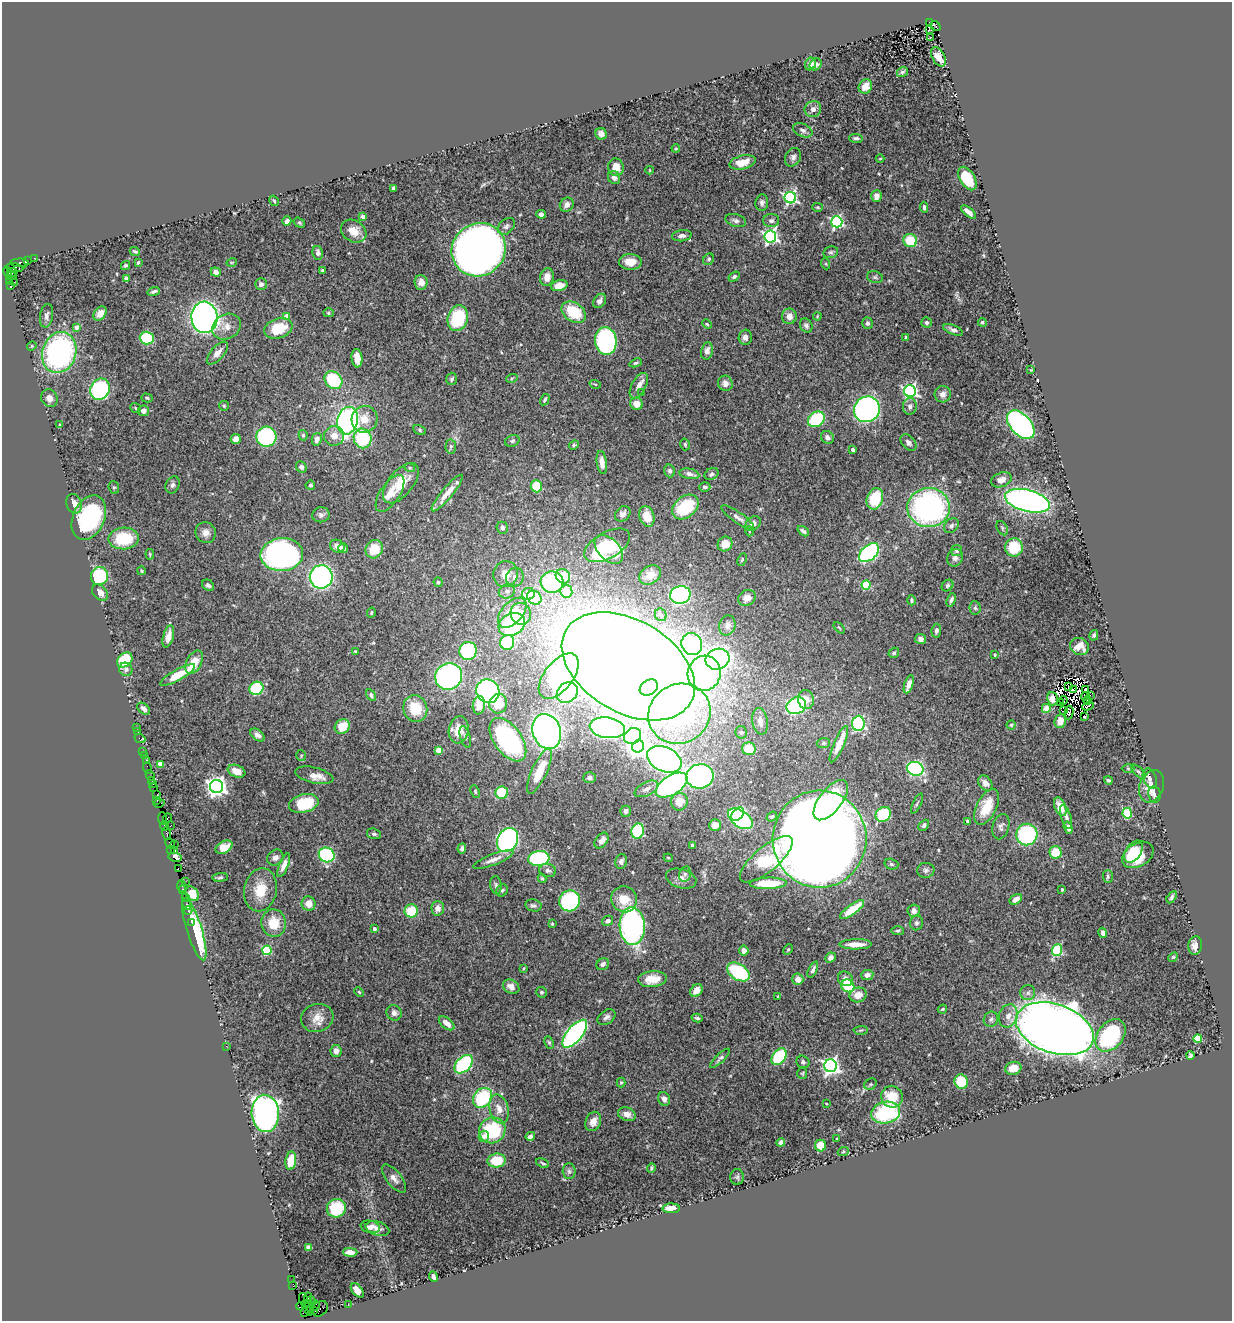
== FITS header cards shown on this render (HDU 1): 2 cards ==
NAXIS1  =                 1230
NAXIS2  =                 1319

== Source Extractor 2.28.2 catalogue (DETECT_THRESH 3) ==
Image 1230 x 1319 px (HDU 1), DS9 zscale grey, 1 PNG px = 1 image px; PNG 1234 x 1323 px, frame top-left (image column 1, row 1319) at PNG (2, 2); each listed source drawn as its Kron ellipse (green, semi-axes under 4 px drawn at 4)
Background 0.488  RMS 0.02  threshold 0.0595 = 3 sigma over >= 5 px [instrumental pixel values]
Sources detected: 528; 7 with non-positive FLUX_AUTO (blend fragments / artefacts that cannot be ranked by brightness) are neither listed nor drawn; of the other 521, the 500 brightest by FLUX_AUTO listed and drawn (21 fainter detections omitted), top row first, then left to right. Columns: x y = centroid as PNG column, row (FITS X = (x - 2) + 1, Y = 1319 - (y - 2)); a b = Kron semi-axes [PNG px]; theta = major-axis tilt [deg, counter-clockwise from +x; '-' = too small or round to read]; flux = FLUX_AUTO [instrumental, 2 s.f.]
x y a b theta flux
929 22 2 2 - 31
935 26 5 3 - 52
929 29 3 2 - 6.2
930 37 3 2 - 1.5
938 57 10 6 -63 11
810 64 6 5 - 6.8
816 64 6 5 - 5.4
902 72 6 4 34 2.4
865 86 7 6 - 12
813 109 8 8 - 5.5
803 130 10 6 -23 4.3
601 134 6 5 - 8
856 138 7 4 -2 3.4
676 148 4 4 - 1.3
793 157 10 7 63 5.2
880 159 4 3 - 1.2
743 162 13 7 13 20
616 167 9 8 - 14
650 170 4 3 - 1.2
614 178 7 6 - 5.4
967 179 13 7 -59 50
393 188 4 3 - 3.7
876 196 6 5 - 9.4
790 198 6 5 - 280
274 201 5 3 - 1.6
762 202 8 6 83 4.5
567 205 7 6 - 6.8
818 207 5 4 - 1.5
924 207 5 3 - 3.1
968 212 9 4 -40 7
541 214 5 4 - 5
363 217 4 3 - 9.2
736 220 11 6 -18 4.5
287 221 5 3 - 4.8
771 221 8 6 1 4
837 222 5 5 - 220
299 223 6 4 -34 1.9
506 226 10 7 44 4.4
354 231 13 10 -32 16
682 236 10 5 7 5.8
770 236 6 6 - 320
910 240 7 6 - 37
479 250 27 26 - 940
135 251 5 3 - 1.9
831 252 8 5 13 3.4
318 253 7 5 -79 4.3
34 258 3 2 - 6.1
709 259 6 5 - 2.2
27 260 3 2 - 16
138 262 4 2 - 1.6
232 262 5 3 - 1.2
630 262 11 8 0 16
20 263 9 4 -1 75
826 264 5 3 - 1.2
126 265 5 4 - 2.2
14 268 9 4 -7 150
322 270 3 3 - 2
7 272 5 3 - 39
12 272 5 3 - 120
216 272 5 4 - 5.4
11 276 5 3 - 97
547 277 9 7 81 10
734 277 6 4 33 2.9
875 277 8 5 -15 2.8
126 278 4 4 - 4.4
9 282 3 3 - 11
14 282 3 2 - 2.3
421 282 7 6 - 8.7
261 284 6 5 - 5.6
559 285 8 5 14 12
11 286 4 3 - 27
154 291 6 3 17 3.6
600 301 8 5 53 5.6
574 312 13 9 -35 48
328 313 5 4 - 2
100 314 8 5 53 7.8
47 316 12 6 80 5.2
789 316 8 7 - 8.2
817 316 4 3 - 1.2
204 317 16 13 -85 770
286 317 4 4 - 26
458 318 13 10 74 75
926 322 5 5 - 3.4
982 322 4 4 - 2.5
867 323 6 5 - 2.6
707 324 5 4 - 1.7
806 325 7 6 - 3.4
77 327 4 4 - 8.3
226 327 15 12 29 14
278 328 14 9 19 42
953 330 10 5 -22 4.7
745 337 7 6 - 7.7
906 337 4 3 - 1.3
147 338 7 6 - 73
606 341 14 10 -83 240
32 346 5 4 - 1.7
707 351 8 6 79 7.1
59 352 21 17 72 270
217 353 14 6 48 10
357 358 9 5 -84 14
636 363 6 4 24 2.5
1031 370 4 3 - 1.3
512 378 6 3 19 1.8
452 379 6 5 - 2.8
333 380 10 8 -45 77
725 383 8 7 - 6.7
595 384 6 3 -17 1.5
639 386 14 7 61 10
100 389 11 9 58 160
910 391 6 6 - 320
642 393 3 3 - 1.4
943 394 8 8 - 7.1
49 398 9 8 - 7.6
147 398 6 3 -17 1.9
545 400 6 3 60 2.4
636 404 6 6 - 14
224 406 5 4 - 1.5
910 406 8 7 - 5.1
135 408 6 4 -40 1.7
867 409 13 12 - 450
143 411 5 5 - 5.1
364 419 13 13 - 20
816 419 9 7 35 92
347 421 14 10 77 310
60 425 4 4 - 1.7
1021 425 17 10 -47 370
420 430 6 4 -29 2.2
303 435 5 4 - 2.6
334 436 10 10 - 12
266 437 10 10 - 160
827 437 7 6 - 5.2
363 438 10 9 - 76
236 439 5 5 - 8
317 439 6 5 - 7.2
512 441 7 5 21 2.7
908 442 9 6 -46 5
685 444 6 4 -74 2
574 445 5 4 - 1.7
451 446 7 5 88 2.6
853 450 4 3 - 2.7
602 462 12 5 -83 12
301 467 6 5 - 3.9
410 468 5 3 - 1.4
670 471 6 5 - 3.9
689 474 10 5 -12 6.6
712 474 7 5 30 4.6
1001 480 10 7 19 8.8
401 483 24 12 51 29
173 485 9 6 66 4.4
310 485 5 4 - 2.4
536 486 6 5 - 30
114 487 6 5 - 2.2
705 487 5 4 - 3.9
390 493 21 10 57 17
447 493 23 5 50 19
875 499 11 8 70 50
1027 501 23 11 -15 550
74 504 10 7 -68 11
685 507 15 10 39 62
929 508 21 19 -4 340
623 514 8 6 44 5.7
321 515 8 7 - 4.2
647 516 10 7 -70 20
738 517 19 5 -35 7.5
89 518 23 16 65 140
753 524 8 6 41 7.2
951 526 8 6 47 4.5
502 528 6 5 - 4.3
1002 528 8 5 -61 2.3
749 531 5 3 - 1.7
803 531 6 3 -37 3.5
206 533 10 10 - 9
124 538 15 11 3 58
725 544 7 7 - 17
607 545 25 13 29 85
337 546 7 6 - 10
1014 547 9 8 - 43
343 548 5 4 - 3.9
374 549 9 8 - 34
609 549 17 10 -46 25
957 550 5 5 - 3
869 553 12 7 40 200
150 554 5 3 - 1.5
282 555 21 16 4 480
955 558 9 7 68 5.8
742 559 6 4 64 1.8
141 571 4 3 - 1.6
506 574 13 12 - 15
650 575 11 8 33 11
99 576 9 8 - 81
563 576 7 7 - 34
321 577 11 11 - 300
515 577 9 8 - 6.4
438 582 5 4 - 2.2
552 582 11 10 - 140
208 585 6 5 - 3.2
866 585 4 4 - 68
947 586 6 5 - 2.5
507 591 8 7 - 4.7
566 591 6 6 - 31
100 593 9 6 -48 9.6
528 594 6 6 - 16
680 595 10 9 - 330
534 598 8 6 -37 70
747 598 9 7 28 9.8
911 600 5 4 - 2.3
951 600 7 4 72 4
975 608 7 5 -86 2.8
371 613 5 3 - 1.5
512 613 18 10 48 36
521 614 11 10 - 15
661 615 6 5 - 4.6
512 624 14 11 28 120
727 625 10 8 76 6.1
839 628 7 2 -45 1.2
936 631 7 5 83 3.7
1094 635 5 3 - 2.7
168 636 11 5 75 10
921 639 5 5 - 5
507 642 7 7 - 74
692 644 11 10 - 340
1079 647 10 8 -18 15
468 651 9 8 - 120
355 652 4 3 - 1.5
894 653 5 4 - 2.5
995 655 3 3 - 2.2
718 659 12 10 19 610
125 660 9 6 42 58
194 662 12 7 63 23
628 666 72 46 -31 5400
126 669 7 6 - 4.6
704 673 18 16 73 360
178 675 20 5 29 34
449 676 14 13 - 280
559 676 26 14 52 270
909 684 9 4 71 11
1069 686 3 2 - 1.1
649 687 10 7 31 220
256 688 7 6 - 68
1073 690 3 2 - 2
1085 690 3 2 - 1.3
488 691 12 11 - 280
567 692 11 9 47 100
371 695 6 4 -59 3.1
1085 696 4 4 - 2
1090 696 3 2 - 2.3
806 699 9 8 - 13
1052 699 7 5 -75 8.6
1063 700 4 2 - 2.8
1087 700 4 2 - 1.8
1060 703 4 2 - 1.6
498 704 10 9 - 35
479 705 9 6 84 21
796 706 10 8 23 140
1088 706 6 2 26 3.3
415 708 13 12 - 35
1046 708 4 4 - 25
144 709 7 4 -37 5.6
1064 711 3 2 - 1.3
1069 713 7 3 83 2.8
679 714 32 29 32 310
1084 717 3 2 - 1.2
760 721 13 7 -80 8.2
1060 721 7 5 81 12
858 723 8 6 85 200
1011 725 4 4 - 1.8
342 726 8 7 - 25
136 727 2 2 - 6.4
607 728 18 10 -9 280
459 730 14 10 82 23
137 731 3 2 - 2.3
547 731 18 14 -70 770
741 732 6 5 - 2.7
257 735 8 5 -38 5.3
633 736 9 7 37 140
465 737 11 5 -73 3.1
140 739 5 3 - 5.2
508 740 25 14 -54 240
823 743 6 5 - 2.6
839 744 20 5 67 24
638 746 6 6 - 880
749 749 7 6 - 26
439 750 4 4 - 27
143 752 3 2 - 9.6
145 756 2 2 - 3
301 756 5 5 - 1.8
664 759 18 12 -25 630
146 761 3 3 - 31
160 764 4 4 - 22
148 768 6 2 -72 6.9
1128 768 6 4 -1 1.8
915 769 8 7 - 210
236 771 9 6 -21 10
539 771 24 7 65 30
1138 772 9 3 -44 2.1
150 775 5 3 - 34
314 775 19 8 -13 12
700 776 14 12 9 290
589 778 6 5 - 4.4
1150 778 10 6 -69 6.7
151 780 3 3 - 24
1108 780 4 4 - 2
985 783 8 6 -52 7.2
153 784 3 3 - 20
672 785 18 9 33 310
1151 786 16 11 70 16
153 787 2 2 - 24
216 787 6 6 - 790
646 789 12 6 27 6.8
475 791 6 3 -64 1.6
502 793 6 6 - 58
1154 794 8 6 -81 3.5
156 795 3 2 - 20
157 800 4 2 - 18
831 800 24 11 52 95
679 802 9 8 - 15
159 803 5 2 - 37
304 803 15 9 13 54
917 803 11 3 64 1.9
987 807 19 10 64 33
1060 807 10 5 -68 14
626 811 5 5 - 4.6
1127 813 5 4 - 47
738 814 7 5 48 81
883 814 8 7 - 78
772 816 6 4 37 2.2
1066 817 12 5 -72 5.8
162 818 6 3 -86 30
167 818 4 3 - 21
740 819 14 8 -35 220
968 821 3 3 - 3.8
715 825 6 5 - 10
924 825 6 4 46 3.2
164 826 4 2 - 9.4
170 826 3 2 - 5.7
1001 827 13 8 75 5.2
1068 828 6 4 -72 5.1
638 831 7 6 - 110
167 834 6 3 -75 70
374 834 7 5 -16 2.8
1027 834 11 10 - 130
819 839 48 47 - 3200
507 840 12 10 57 270
602 841 9 6 52 9.1
170 843 5 3 - 26
174 845 3 2 - 20
692 845 3 3 - 3.2
224 847 9 5 28 19
171 849 4 2 - 7.2
462 849 5 4 - 3.9
175 851 3 3 - 26
1056 852 6 6 - 31
1133 852 12 7 55 20
327 855 8 7 - 140
1138 855 17 11 32 40
175 857 7 3 -12 80
275 858 9 7 39 5.7
668 858 4 4 - 1.4
539 859 10 7 7 160
766 859 33 12 40 67
493 860 21 5 21 11
621 861 7 6 - 4
891 864 7 5 -17 2.6
284 865 12 4 67 8.9
178 868 3 2 - 2.5
926 870 8 7 - 3.9
548 871 8 6 -11 4.2
685 874 8 5 76 3.3
1108 876 6 5 - 2.4
220 877 8 3 6 2.3
542 878 4 3 - 1.7
681 878 16 9 -17 10
185 882 3 2 - 8.5
768 883 18 5 2 42
496 885 9 5 -82 3.3
181 886 6 3 -83 28
182 889 3 3 - 19
1062 889 3 3 - 1.9
260 890 22 16 78 32
502 890 6 5 - 2.7
192 894 8 6 -49 19
1172 897 7 4 60 2.7
185 898 2 2 - 8.6
624 899 13 13 - 23
1016 899 6 4 33 7
570 901 11 10 - 220
187 904 6 3 -78 35
309 904 7 7 - 12
533 905 8 6 -11 3.7
438 908 7 6 - 8.5
852 910 14 5 36 35
188 911 4 3 - 28
411 911 6 6 - 41
914 911 6 6 - 6.3
607 921 6 5 - 4.5
192 922 3 3 - 26
274 923 13 12 - 29
916 923 7 6 - 3.3
552 924 3 3 - 1.5
632 926 19 12 -87 430
194 929 32 7 -73 93
374 929 4 3 - 2.2
898 931 6 4 -3 2
1103 933 5 4 - 4.7
856 944 16 5 0 15
1195 945 9 7 83 8.1
788 949 6 4 63 1.8
267 950 4 4 - 90
1057 950 6 5 - 120
744 951 5 4 - 7.8
1173 957 5 4 - 1.5
830 958 5 4 - 5.6
603 964 7 5 31 4.1
524 968 3 3 - 1.3
813 970 8 4 65 4.2
738 972 12 8 -33 98
867 975 6 5 - 6.2
652 979 14 8 5 23
798 979 6 5 - 10
845 979 8 7 - 8.1
848 986 7 6 - 55
511 987 8 6 -32 9.8
696 990 7 5 51 13
359 992 5 3 - 1.3
542 992 5 5 - 2.9
1028 993 7 7 - 5
858 995 9 7 18 14
778 996 3 3 - 1.8
942 1009 5 3 - 1.6
394 1013 8 7 - 5.7
1008 1016 12 9 70 11
606 1017 10 6 36 5.2
317 1018 16 14 16 16
697 1018 5 3 - 2.4
991 1019 8 7 - 3.8
447 1023 9 5 -39 12
1055 1029 40 24 -19 2400
861 1030 7 3 2 1.7
575 1034 17 7 50 330
1111 1035 18 12 51 130
1198 1039 4 4 - 54
549 1043 6 4 -63 2.2
226 1046 3 2 - 3.2
336 1051 6 5 - 6.9
1190 1055 4 3 - 2.3
779 1057 9 6 52 99
720 1058 13 4 44 3.9
803 1062 7 6 - 3.2
464 1064 11 7 45 130
830 1066 6 6 - 520
1013 1068 8 6 15 14
802 1073 6 5 - 1.8
621 1082 5 4 - 1.6
961 1082 7 6 - 38
871 1084 6 5 - 2.2
892 1097 11 10 - 33
482 1098 11 8 48 91
664 1099 7 5 -70 6.3
826 1104 3 2 - 1.3
499 1109 15 9 -75 14
265 1113 19 13 -85 550
886 1113 14 10 10 120
627 1114 9 6 -20 9
593 1121 10 7 68 11
492 1130 13 12 - 85
484 1136 5 5 - 8.5
530 1136 5 4 - 4.4
837 1139 3 2 - 1.2
781 1142 4 4 - 4.1
821 1146 6 5 - 22
843 1152 5 3 - 1.4
291 1161 9 5 82 36
497 1161 9 7 6 40
543 1163 7 2 -24 2.1
651 1168 5 4 - 2.2
569 1171 8 6 -86 3.6
737 1177 8 6 90 3.3
394 1178 17 7 -51 8.1
336 1208 10 9 - 54
671 1208 9 5 0 16
370 1227 10 6 -11 12
377 1229 12 7 -17 7.2
308 1247 4 4 - 19
350 1252 7 4 -2 9.1
433 1277 5 3 - 5.3
292 1280 3 2 - 3.9
293 1286 2 2 - 15
357 1290 8 5 -51 8.2
308 1297 4 3 - 41
303 1299 6 3 -77 26
311 1301 4 3 - 41
309 1304 4 2 - 150
306 1305 3 3 - 85
348 1305 2 2 - 8.3
301 1306 4 3 - 37
315 1306 5 3 - 18
320 1309 9 7 38 74
313 1310 3 3 - 210
310 1311 5 3 - 78
304 1312 4 2 - 17
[21 fainter detections neither listed nor drawn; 7 non-positive-flux detections neither listed nor drawn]